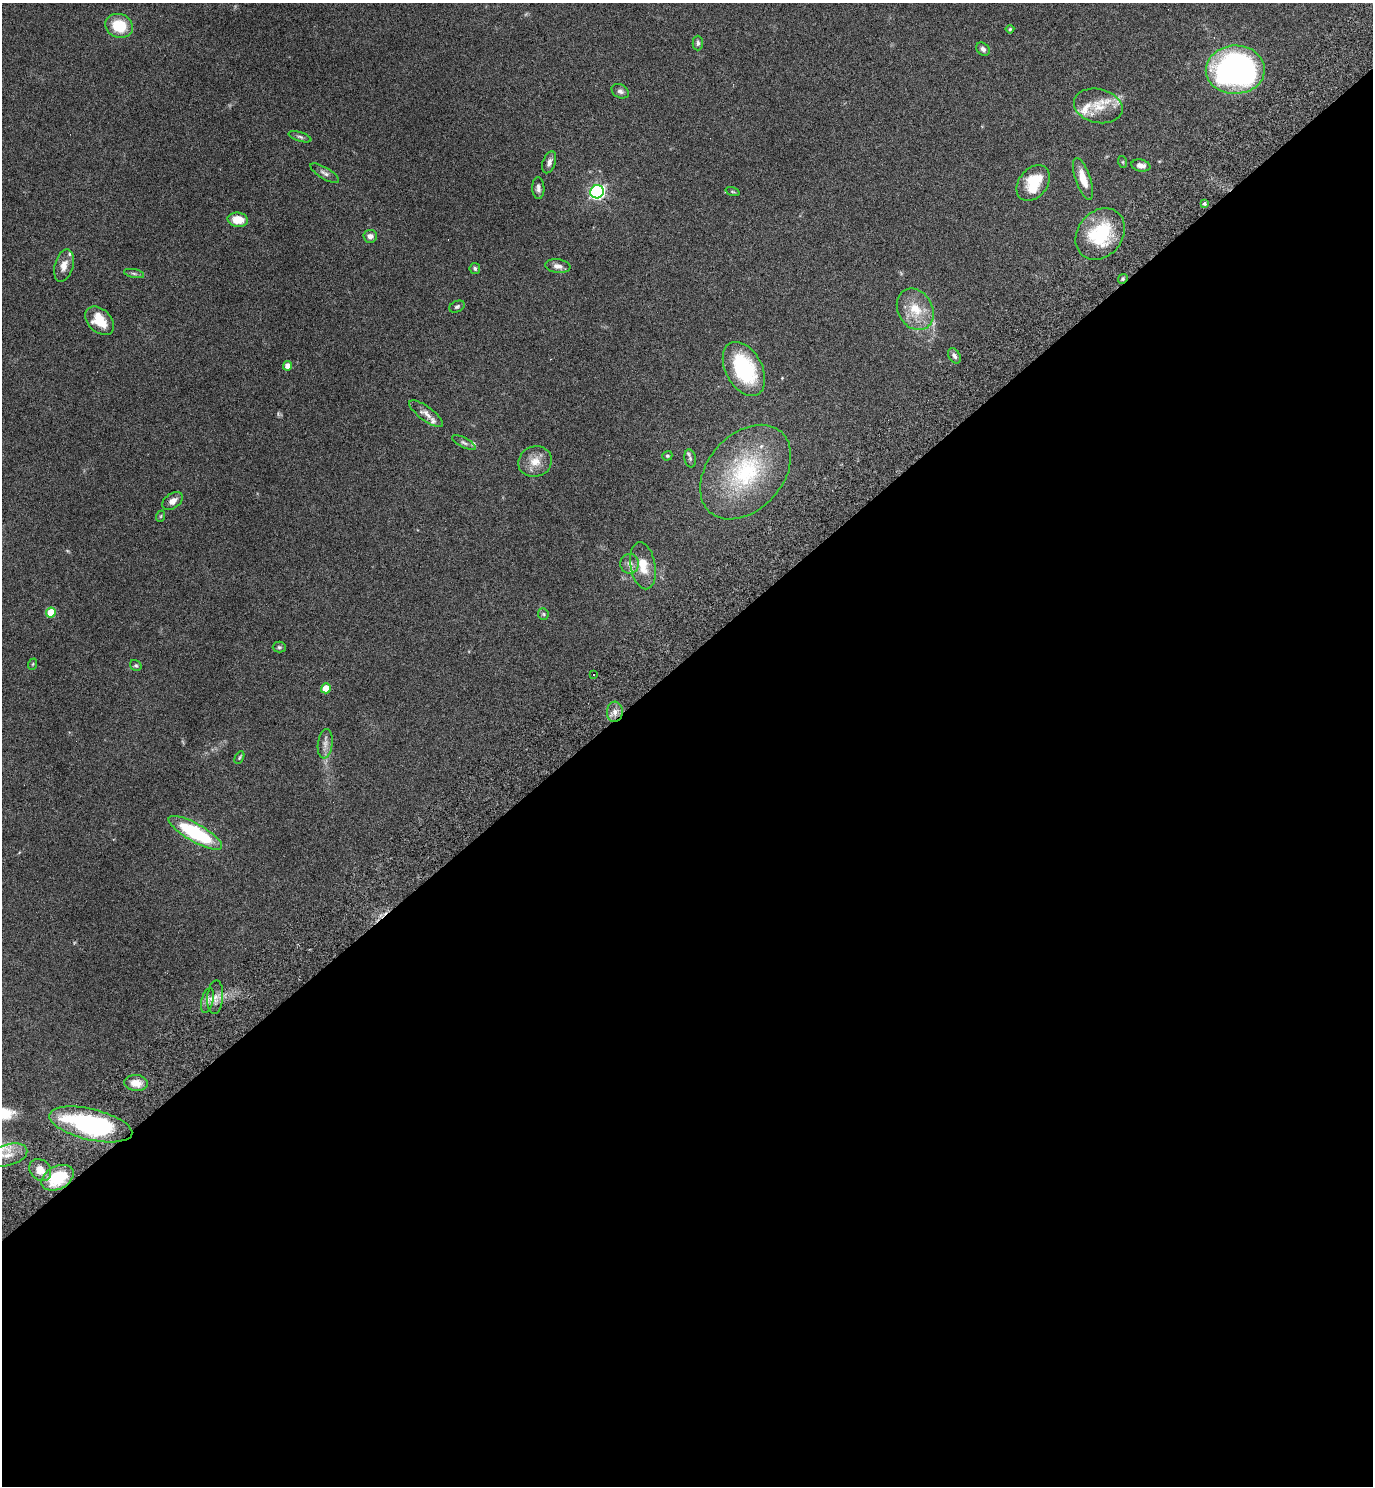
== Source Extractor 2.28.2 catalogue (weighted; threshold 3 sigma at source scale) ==
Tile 15 of 4 x 4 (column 3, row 4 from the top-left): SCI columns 2937-4307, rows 52-1535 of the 6013 x 6036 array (HDU 1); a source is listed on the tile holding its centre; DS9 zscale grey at full resolution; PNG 1375 x 1488 px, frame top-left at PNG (2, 3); each listed source drawn as its Kron ellipse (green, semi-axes under 4 px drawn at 4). Shown black and unused: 56% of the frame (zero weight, under 4 of 7 exposures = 3% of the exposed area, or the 3 px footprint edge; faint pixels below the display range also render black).
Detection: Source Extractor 2.28.2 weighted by HDU 2 'WHT'; one run over the whole footprint, this tile lists its part. Background 0.0469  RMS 0.0039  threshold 0.0159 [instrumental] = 3 sigma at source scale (4.09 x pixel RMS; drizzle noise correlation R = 1.36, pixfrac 0.8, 0.05/0.05 arcsec/px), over >= 5 px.
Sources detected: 65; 1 inside a brighter object's white glare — neither listed nor drawn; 4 inside a brighter listed object's ellipse — not listed separately; the other 60 listed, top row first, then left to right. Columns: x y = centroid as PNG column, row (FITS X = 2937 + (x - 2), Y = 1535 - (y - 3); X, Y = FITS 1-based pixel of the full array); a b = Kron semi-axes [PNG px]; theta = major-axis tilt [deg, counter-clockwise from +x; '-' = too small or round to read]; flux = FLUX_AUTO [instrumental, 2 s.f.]
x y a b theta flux
119 26 14 12 -20 10
1010 29 4 4 - 0.45
698 43 7 5 -90 0.83
983 49 7 6 - 1.2
1235 70 29 24 1 120
620 91 9 6 -29 1.2
1098 106 25 17 -13 8.5
300 137 12 4 -17 0.92
549 162 11 6 70 1.6
1123 162 6 4 -72 0.43
1141 165 9 6 -11 1.9
325 173 16 5 -31 1.6
1083 179 22 7 -72 5.7
1033 183 20 14 51 12
538 188 11 6 -88 1.4
597 192 7 6 - 88
733 192 7 3 -19 0.43
1204 203 4 4 - 0.69
238 220 10 7 -5 6
1100 234 28 22 51 22
370 236 7 6 - 1.6
64 266 17 9 74 3.3
558 266 12 7 -8 2.1
475 268 5 5 - 0.7
134 273 10 4 -11 0.81
1123 279 5 4 - 0.55
457 307 8 5 25 0.81
915 309 22 17 -60 9.4
99 321 17 11 -43 7.9
954 356 8 5 -59 1.3
287 366 4 4 - 2.4
744 369 29 18 -61 31
426 414 20 7 -37 2.4
464 443 13 5 -28 1.1
667 456 5 4 - 0.62
690 458 9 5 -78 0.92
535 461 17 15 21 5.2
746 472 54 37 48 42
172 501 11 7 33 2.3
161 516 6 3 71 0.39
630 564 10 9 - 2.1
643 566 24 12 -80 6.9
51 613 5 5 - 10
543 614 6 5 - 0.57
279 647 6 5 - 0.68
33 664 6 3 71 0.37
136 665 6 5 - 0.61
593 675 2 2 - 0.29
326 688 5 4 - 5.8
615 712 10 8 87 2.3
325 744 15 7 82 2.1
239 758 6 4 60 0.47
195 833 30 9 -30 31
215 997 17 8 85 2.8
207 1000 12 6 76 1.8
136 1083 12 8 -5 4.4
91 1124 42 15 -13 63
8 1155 20 10 16 4.1
40 1170 12 10 -45 4.4
58 1178 17 11 28 18
Overlapping masked pixels (flux is a lower limit): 2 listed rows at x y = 1123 279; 58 1178